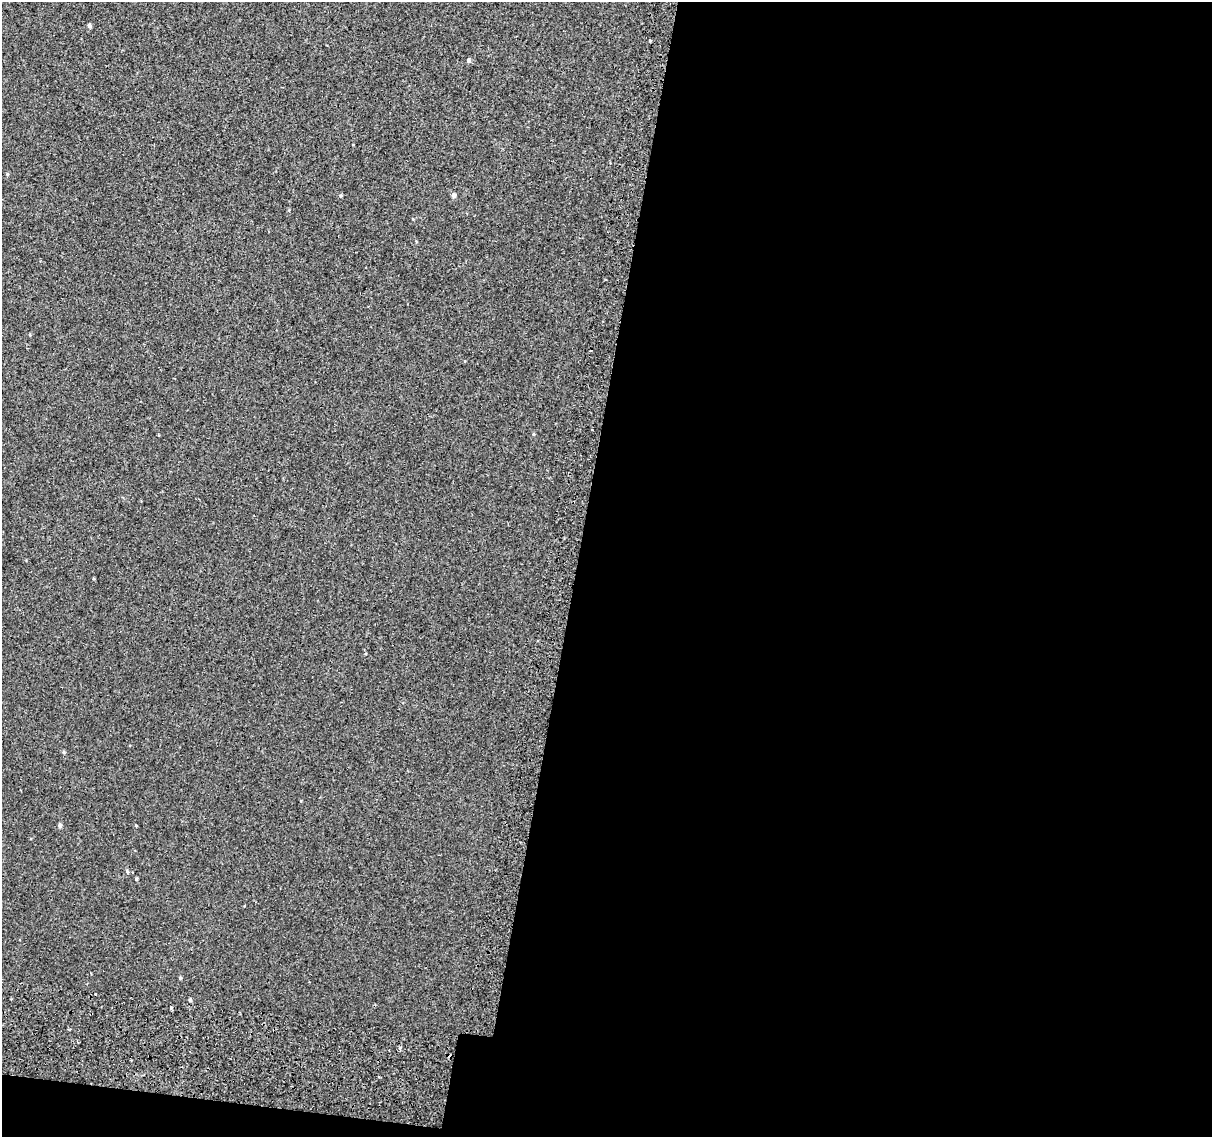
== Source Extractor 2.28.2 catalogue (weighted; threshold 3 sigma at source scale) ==
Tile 16 of 4 x 4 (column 4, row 4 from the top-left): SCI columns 3678-4887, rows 330-1464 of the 4945 x 5257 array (HDU 1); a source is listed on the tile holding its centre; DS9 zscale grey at full resolution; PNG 1214 x 1139 px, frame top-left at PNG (2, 2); no overlay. Shown black and unused: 54% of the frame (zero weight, under 2 of 3 exposures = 6% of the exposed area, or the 3 px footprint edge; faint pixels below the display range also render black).
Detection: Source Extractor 2.28.2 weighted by HDU 2 'WHT'; one run over the whole footprint, this tile lists its part. Background 0.00573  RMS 0.0057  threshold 0.0256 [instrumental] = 3 sigma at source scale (4.5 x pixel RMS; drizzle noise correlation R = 1.50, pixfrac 1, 0.0396/0.0396 arcsec/px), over >= 5 px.
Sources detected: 13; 3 cosmic-ray / hot-pixel residue — not listed; the other 10 listed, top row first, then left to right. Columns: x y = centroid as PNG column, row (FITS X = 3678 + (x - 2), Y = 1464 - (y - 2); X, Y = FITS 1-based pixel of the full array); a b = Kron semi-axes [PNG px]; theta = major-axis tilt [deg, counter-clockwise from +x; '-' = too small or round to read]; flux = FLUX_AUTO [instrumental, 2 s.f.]
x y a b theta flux
89 26 4 4 - 1.7
650 40 3 3 - 1.7
469 60 5 4 - 1
454 195 4 4 - 2
64 752 4 4 - 0.66
60 825 5 4 - 1.4
127 871 5 4 - 0.63
136 879 3 3 - 0.78
180 978 5 4 - 0.61
190 1000 4 4 - 0.97